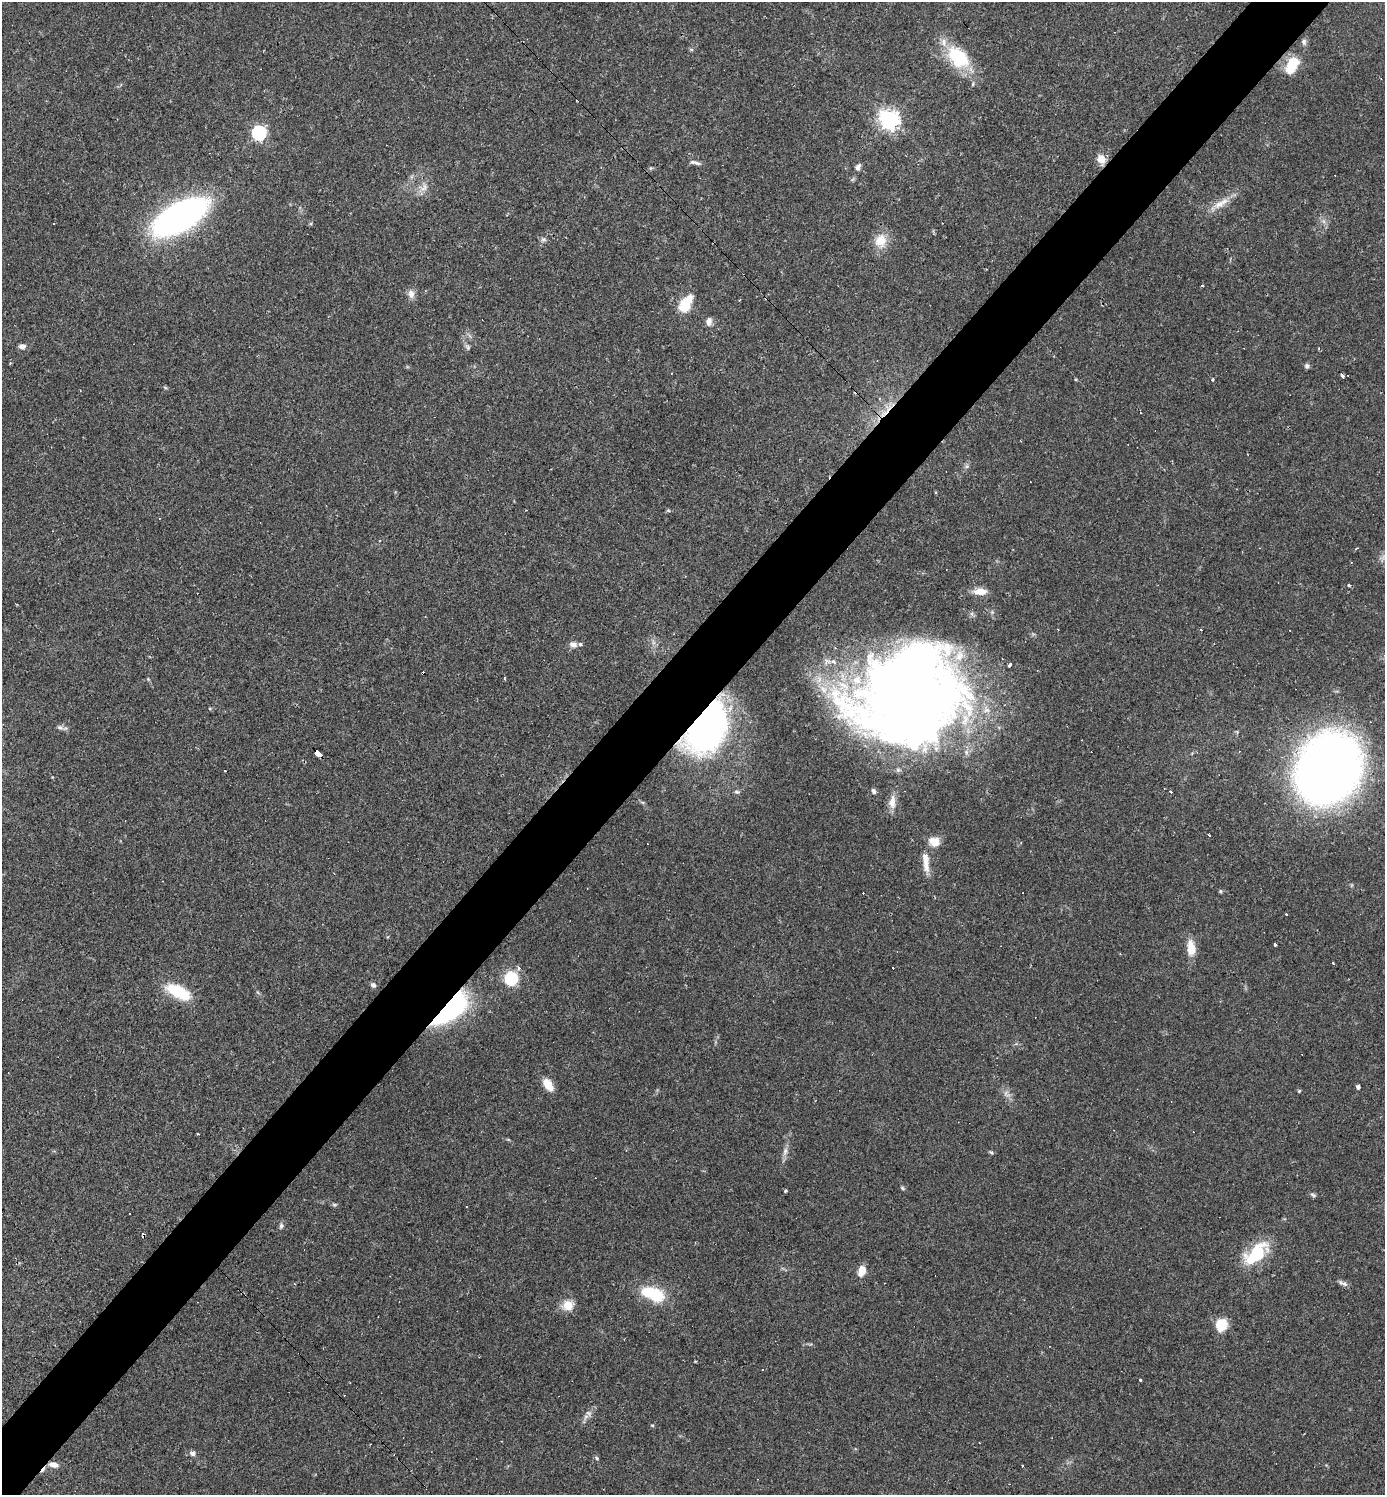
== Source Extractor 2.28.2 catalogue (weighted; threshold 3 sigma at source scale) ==
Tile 10 of 4 x 4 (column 2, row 3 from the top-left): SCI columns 1676-3058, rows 1495-2987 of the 5975 x 5974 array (HDU 1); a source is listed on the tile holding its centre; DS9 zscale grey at full resolution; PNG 1387 x 1497 px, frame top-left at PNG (2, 2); no overlay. Shown black and unused: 6% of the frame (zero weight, under 2 of 3 exposures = <1% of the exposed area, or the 3 px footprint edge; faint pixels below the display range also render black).
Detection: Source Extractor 2.28.2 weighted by HDU 2 'WHT'; one run over the whole footprint, this tile lists its part. Background 0.0384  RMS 0.0049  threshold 0.0222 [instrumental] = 3 sigma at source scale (4.5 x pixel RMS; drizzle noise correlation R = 1.50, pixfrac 1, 0.05/0.05 arcsec/px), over >= 5 px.
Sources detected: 123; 3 too faint to see at this stretch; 1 inside a brighter object's white glare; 22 cosmic-ray / hot-pixel residue — not listed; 8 inside a brighter listed object's ellipse — not listed separately; the other 89 listed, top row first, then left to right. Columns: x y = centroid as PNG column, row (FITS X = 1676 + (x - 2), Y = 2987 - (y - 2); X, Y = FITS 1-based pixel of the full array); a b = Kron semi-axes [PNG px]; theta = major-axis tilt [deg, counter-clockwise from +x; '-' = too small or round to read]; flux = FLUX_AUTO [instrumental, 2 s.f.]
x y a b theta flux
1304 42 8 6 -83 1.6
691 50 6 4 -1 0.68
955 55 43 19 -64 25
1292 65 20 11 64 16
890 120 8 7 - 250
259 133 6 6 - 100
1101 159 12 9 -75 4.9
695 163 17 5 -12 1.9
858 167 9 6 67 2.1
651 168 5 5 - 0.64
423 187 16 12 59 4.8
1221 203 28 9 32 7.3
179 217 42 19 29 230
543 239 8 6 -14 1.3
881 241 19 16 82 8.9
1202 286 3 3 - 0.82
411 294 10 8 -76 3.5
686 304 20 11 57 13
709 321 10 7 88 2.9
22 346 8 6 0 2.2
468 347 9 5 -63 1.3
1319 348 4 3 - 0.59
1307 366 6 6 - 1.4
1343 375 4 3 - 4.8
1075 379 5 3 - 0.5
1213 379 4 3 - 0.75
879 398 4 3 - 0.99
886 411 32 6 48 8.7
668 510 5 3 - 0.64
1356 548 5 2 - 0.48
1351 562 3 2 - 0.4
1349 585 4 3 - 0.57
980 591 14 8 2 6.3
1201 629 3 3 - 0.76
653 642 7 4 -72 1.3
573 645 10 7 -19 2.4
1010 665 5 3 - 1.4
504 678 3 2 - 0.6
148 679 5 4 - 0.53
907 696 100 84 24 700
210 709 5 3 - 0.53
60 727 9 7 -22 1.8
706 727 55 34 61 170
318 754 7 4 -44 67
1328 769 49 39 61 560
225 771 3 2 - 0.39
874 791 7 5 -66 1.3
737 792 7 6 - 1.1
1171 792 3 3 - 1.8
892 802 19 9 86 5.2
934 842 10 8 -17 8.2
926 863 31 8 -84 6.8
1220 891 5 4 - 0.67
387 937 5 3 - 0.41
1275 944 3 3 - 2.6
1191 948 18 9 -83 8.4
1333 963 3 2 - 0.5
519 968 5 5 - 2
511 978 13 12 - 18
373 985 7 6 - 1.6
178 992 26 11 -27 25
451 1009 47 18 43 65
548 1085 12 7 -57 9.3
1358 1087 4 3 - 2.6
1299 1091 4 4 - 0.63
1006 1094 12 8 -39 2.8
197 1134 3 3 - 0.99
785 1151 13 7 74 2.7
991 1152 6 4 -27 0.79
902 1188 6 5 - 0.87
786 1191 3 3 - 1.8
1313 1195 9 5 -26 1
281 1226 8 6 81 1.4
1256 1254 35 16 42 25
862 1271 12 7 73 5.8
1341 1283 9 5 -36 1.4
653 1294 32 16 -20 20
568 1305 8 7 - 11
1221 1325 13 11 76 11
695 1361 4 3 - 0.45
1140 1380 3 3 - 1.8
589 1413 11 7 -53 2
652 1425 5 3 - 0.58
979 1443 3 2 - 0.35
370 1444 2 2 - 0.26
192 1453 7 6 - 2
597 1458 7 4 -38 0.76
54 1465 10 6 -11 3.6
1022 1465 3 2 - 0.38
Overlapping masked pixels (flux is a lower limit): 7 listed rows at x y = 1101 159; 886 411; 907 696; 706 727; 318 754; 451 1009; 54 1465